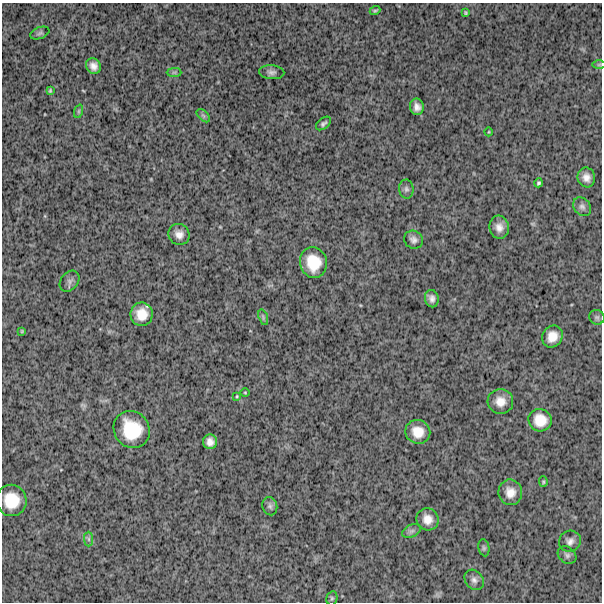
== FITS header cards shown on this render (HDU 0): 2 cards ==
NAXIS1  =                  600
NAXIS2  =                  600

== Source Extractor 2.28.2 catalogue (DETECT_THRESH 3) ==
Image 600 x 600 px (HDU 0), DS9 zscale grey, 1 PNG px = 1 image px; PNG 604 x 604 px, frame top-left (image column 1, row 600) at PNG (2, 3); each listed source drawn as its Kron ellipse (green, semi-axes under 4 px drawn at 4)
Background 1480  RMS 280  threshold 831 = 3 sigma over >= 5 px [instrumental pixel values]
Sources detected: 47; all 47 listed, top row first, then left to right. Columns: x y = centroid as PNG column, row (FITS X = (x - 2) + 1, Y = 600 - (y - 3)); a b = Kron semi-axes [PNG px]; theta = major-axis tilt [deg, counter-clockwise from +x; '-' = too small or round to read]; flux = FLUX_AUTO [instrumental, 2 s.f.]
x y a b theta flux
375 11 5 3 - 27000
465 13 3 3 - 23000
40 33 10 5 22 44000
599 65 7 4 1 30000
93 66 8 7 - 110000
174 72 7 4 0 35000
272 72 12 7 -4 73000
50 91 4 3 - 22000
417 107 8 7 - 100000
79 111 7 4 71 34000
203 116 8 5 -45 40000
323 123 9 5 39 46000
489 132 4 3 - 14000
586 177 10 8 -73 130000
538 183 4 4 - 30000
406 189 9 7 -82 61000
582 207 10 8 -50 74000
499 227 12 9 -83 150000
179 234 11 10 - 130000
414 240 10 8 -30 85000
313 263 16 13 -76 470000
70 281 11 8 51 66000
432 299 9 6 -78 90000
142 314 11 11 - 300000
263 317 8 4 -73 35000
597 317 8 7 - 50000
22 331 4 4 - 18000
552 336 11 10 - 220000
245 392 5 3 - 17000
237 396 3 3 - 17000
500 401 13 12 - 210000
540 420 12 11 - 310000
132 430 19 17 -53 740000
418 432 12 11 - 280000
210 442 7 7 - 110000
543 482 5 4 - 24000
510 492 13 12 - 200000
11 500 16 15 - 490000
270 506 9 7 -74 58000
427 519 11 10 - 200000
412 531 10 6 26 58000
88 539 7 4 -89 40000
570 541 11 10 - 100000
484 548 8 5 -80 38000
567 555 10 8 -39 63000
474 580 11 8 -52 87000
332 598 7 5 76 32000